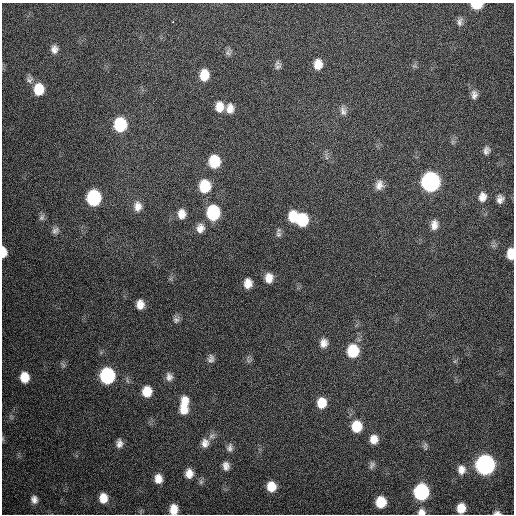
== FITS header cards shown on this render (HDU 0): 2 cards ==
NAXIS1  =                  512 / Axis length
NAXIS2  =                  512 / Axis length

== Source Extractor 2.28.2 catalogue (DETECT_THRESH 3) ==
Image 512 x 512 px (HDU 0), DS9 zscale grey, 1 PNG px = 1 image px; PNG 516 x 516 px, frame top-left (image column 1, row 512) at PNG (2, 3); no overlay
Background 342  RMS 18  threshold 55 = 3 sigma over >= 5 px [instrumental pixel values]
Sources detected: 77; all 77 listed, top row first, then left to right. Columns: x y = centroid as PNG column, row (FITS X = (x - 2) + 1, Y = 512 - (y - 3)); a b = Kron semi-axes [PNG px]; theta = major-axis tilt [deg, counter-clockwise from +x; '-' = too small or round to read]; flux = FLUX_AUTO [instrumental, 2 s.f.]
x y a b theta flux
477 5 9 5 1 34000
173 21 3 2 - 3900
460 22 12 7 79 5500
54 49 10 8 85 7100
228 52 11 7 72 3900
318 64 10 8 85 14000
414 66 8 4 0 2300
278 67 11 7 47 4100
204 75 10 8 85 23000
29 79 11 9 75 5300
39 89 11 9 -89 30000
474 95 11 8 87 6400
219 107 12 9 89 14000
230 108 11 8 87 10000
343 111 13 8 -77 6600
120 124 11 10 - 71000
452 142 7 4 90 2500
486 150 10 7 75 5600
326 157 10 4 -77 2900
214 161 11 9 -90 39000
430 182 11 10 - 400000
379 185 12 10 79 9400
205 186 12 10 88 42000
482 197 12 10 82 9800
94 198 11 9 89 120000
500 199 10 8 83 6600
138 206 13 10 87 11000
213 212 11 9 88 95000
182 214 10 8 -89 11000
42 217 10 7 63 4000
293 217 12 9 89 27000
302 220 11 10 - 52000
434 225 12 9 84 9200
200 228 11 10 - 9000
55 230 10 8 51 5500
278 234 9 7 -66 4000
4 252 9 5 -86 13000
511 254 10 6 88 20000
269 278 10 8 88 12000
248 283 9 8 - 12000
140 304 10 8 89 11000
176 320 9 8 - 4800
324 343 10 9 - 8900
353 351 11 10 - 47000
211 359 10 8 85 5200
63 365 8 4 -53 2300
107 376 11 9 89 160000
24 377 9 8 - 21000
169 377 10 8 -84 6700
147 391 10 9 - 21000
184 402 15 10 73 18000
321 403 11 9 84 20000
184 410 12 10 54 14000
357 426 11 10 - 29000
212 436 10 8 5 5700
3 439 7 4 -90 1700
374 439 9 8 - 12000
119 443 10 7 -90 6700
205 443 12 10 -87 9100
425 446 11 5 -88 2900
230 448 11 8 79 5600
372 465 11 7 67 4300
485 465 11 10 - 490000
226 466 11 8 -80 7500
461 470 11 9 -89 9600
189 473 10 8 86 12000
158 479 9 7 89 12000
201 482 8 6 69 3000
271 486 10 8 -87 20000
421 492 10 9 - 160000
103 498 10 9 - 16000
34 499 9 8 - 6800
381 502 9 8 - 30000
461 508 8 7 - 17000
173 509 9 7 87 14000
421 512 9 7 2 7000
497 513 7 5 1 3500
At the frame edge (FLAGS 8, measured only in part): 7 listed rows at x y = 477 5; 4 252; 511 254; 3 439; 173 509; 421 512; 497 513